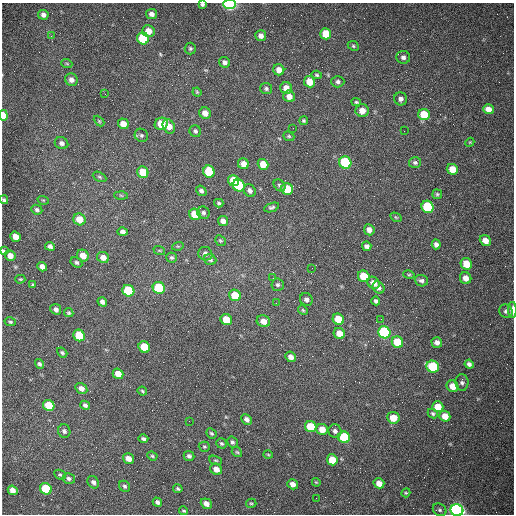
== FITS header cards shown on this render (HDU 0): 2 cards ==
NAXIS1  =                  512 /fastest changing axis
NAXIS2  =                  512 /next to fastest changing axis

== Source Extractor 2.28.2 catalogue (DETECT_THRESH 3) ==
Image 512 x 512 px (HDU 0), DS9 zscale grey, 1 PNG px = 1 image px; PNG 516 x 516 px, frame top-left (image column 1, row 512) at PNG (2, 3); each listed source drawn as its Kron ellipse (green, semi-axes under 4 px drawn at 4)
Background 1480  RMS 22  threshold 66.2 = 3 sigma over >= 5 px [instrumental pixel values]
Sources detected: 178; all 178 listed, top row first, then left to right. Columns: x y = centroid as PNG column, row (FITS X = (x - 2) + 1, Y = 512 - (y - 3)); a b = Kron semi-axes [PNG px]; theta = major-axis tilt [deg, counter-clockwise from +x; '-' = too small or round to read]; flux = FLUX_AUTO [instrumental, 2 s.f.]
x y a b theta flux
202 4 4 4 - 2700
230 4 6 4 -1 320000
152 14 5 5 - 6200
43 15 5 5 - 5800
148 31 6 6 - 15000
326 34 6 5 - 32000
51 36 3 3 - 1500
261 36 5 5 - 6900
143 38 6 5 - 90000
353 46 6 4 -24 2200
190 48 6 5 - 2600
403 57 7 6 - 5100
224 62 6 5 - 4900
67 64 5 3 - 1500
279 70 5 5 - 12000
317 75 5 4 - 2200
71 80 6 6 - 7100
309 82 5 5 - 22000
338 82 6 5 - 3800
266 88 6 5 - 2900
286 88 6 5 - 14000
197 92 4 4 - 1500
105 94 2 2 - 700
289 96 6 5 - 10000
401 99 6 6 - 5600
356 102 5 4 - 2400
488 109 5 5 - 11000
362 111 7 6 - 14000
205 113 6 5 - 9300
424 114 6 5 - 40000
3 115 5 4 - 26000
99 121 6 4 -45 1700
304 121 4 4 - 2000
123 124 5 5 - 14000
161 124 6 6 - 35000
169 126 7 5 -63 15000
293 128 2 2 - 680
195 131 6 5 - 3200
404 131 2 2 - 590
141 135 7 6 - 3400
289 136 6 4 -21 2000
470 142 5 3 - 1200
61 143 7 6 - 5400
415 162 6 5 - 3500
345 163 6 6 - 150000
243 164 5 5 - 11000
263 164 5 5 - 22000
452 169 6 5 - 20000
143 172 6 5 - 33000
209 172 6 5 - 66000
99 177 7 4 -27 2400
234 181 5 5 - 43000
239 185 6 5 - 110000
279 185 6 5 - 3100
287 189 6 5 - 50000
201 191 6 4 -39 3800
250 191 7 5 -51 5800
437 194 5 5 - 2100
121 195 6 4 -3 2000
4 200 4 3 - 2300
43 200 6 3 -17 1700
219 203 5 4 - 2300
272 207 8 4 20 3400
427 207 6 6 - 110000
37 210 6 4 -25 3500
203 213 6 6 - 3500
195 214 6 5 - 32000
396 217 6 4 -31 1700
80 219 6 5 - 23000
223 221 5 5 - 8900
369 230 5 5 - 8500
122 232 5 4 - 5300
16 237 5 4 - 14000
485 240 6 5 - 10000
220 241 6 5 - 2100
436 244 5 4 - 5100
50 246 5 4 - 4500
178 246 6 3 17 1600
367 246 5 4 - 4900
159 250 6 3 -18 1500
3 251 4 3 - 2300
205 254 7 6 - 6300
10 256 5 5 - 9700
83 256 6 5 - 17000
103 257 6 5 - 10000
171 258 5 5 - 2300
210 260 6 5 - 3200
76 262 6 4 -31 2900
466 264 6 5 - 26000
42 267 5 4 - 7900
312 268 2 2 - 710
409 275 6 4 -14 1900
364 276 6 5 - 42000
273 278 2 2 - 720
466 278 6 5 - 11000
20 279 5 3 - 1600
421 281 7 5 -21 4200
374 283 7 5 -43 11000
33 285 4 3 - 1800
278 285 6 6 - 3200
159 288 6 6 - 98000
379 288 6 5 - 5200
128 291 6 5 - 85000
235 295 6 5 - 37000
306 299 7 6 - 5100
376 301 4 4 - 3700
102 302 5 4 - 5000
276 303 2 2 - 1300
56 309 5 5 - 5200
303 310 5 4 - 1900
512 310 8 3 -90 10000
506 311 7 6 - 4300
69 313 5 4 - 2100
338 319 6 5 - 40000
381 319 2 2 - 880
226 320 6 5 - 32000
263 321 7 6 - 12000
10 322 6 4 -12 2100
384 332 6 6 - 200000
339 333 6 5 - 16000
79 335 6 5 - 66000
397 342 6 5 - 49000
437 342 5 5 - 6100
144 347 6 5 - 54000
62 352 6 4 -40 2500
291 357 5 4 - 7500
39 364 5 4 - 3000
469 364 4 4 - 4100
433 367 6 5 - 110000
118 374 5 5 - 17000
462 382 8 6 -88 4300
452 386 6 5 - 15000
81 388 6 5 - 7600
142 391 5 3 - 1800
49 405 6 5 - 48000
85 405 5 4 - 4000
438 407 5 5 - 26000
433 414 5 4 - 2600
445 416 5 5 - 16000
393 418 6 5 - 22000
247 419 6 5 - 6500
189 421 2 2 - 610
311 427 6 5 - 49000
322 429 6 5 - 17000
64 431 7 6 - 3800
335 431 6 6 - 5300
211 433 5 4 - 2400
344 437 6 5 - 99000
143 439 5 3 - 3400
232 442 6 5 - 3300
221 443 5 5 - 2600
204 447 6 5 - 2300
237 452 6 4 -41 2000
268 454 5 3 - 1400
152 456 5 4 - 1900
189 456 5 5 - 3600
128 458 6 5 - 11000
216 460 7 4 -18 1900
332 460 5 5 - 28000
216 469 6 5 - 13000
60 475 6 4 -25 2400
69 478 6 5 - 3500
93 482 6 5 - 5000
316 482 4 3 - 1300
379 483 5 5 - 14000
293 484 5 5 - 8600
125 486 6 5 - 3100
46 489 6 5 - 75000
178 489 4 3 - 2500
13 490 5 4 - 9200
406 493 4 4 - 1700
316 498 2 2 - 3500
157 502 5 4 - 4500
251 503 5 4 - 1800
206 504 6 5 - 8100
440 510 7 6 - 3200
457 510 6 6 - 700000
184 511 4 3 - 2100
At the frame edge (FLAGS 8, measured only in part): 7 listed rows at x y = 202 4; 230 4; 3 115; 4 200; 3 251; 512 310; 457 510